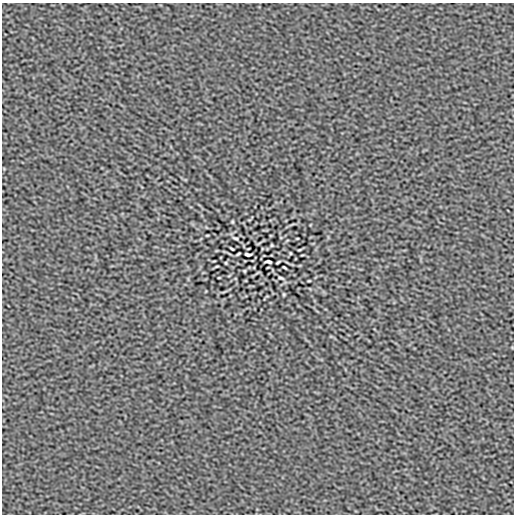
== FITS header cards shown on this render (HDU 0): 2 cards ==
NAXIS1  =                  512
NAXIS2  =                  512

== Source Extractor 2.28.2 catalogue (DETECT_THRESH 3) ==
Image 512 x 512 px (HDU 0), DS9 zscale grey, 1 PNG px = 1 image px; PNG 516 x 516 px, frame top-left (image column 1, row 512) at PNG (2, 3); no overlay
Background -7.44e-09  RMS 8.1e-07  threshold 2.43e-06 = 3 sigma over >= 5 px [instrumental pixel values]
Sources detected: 20; all 20 listed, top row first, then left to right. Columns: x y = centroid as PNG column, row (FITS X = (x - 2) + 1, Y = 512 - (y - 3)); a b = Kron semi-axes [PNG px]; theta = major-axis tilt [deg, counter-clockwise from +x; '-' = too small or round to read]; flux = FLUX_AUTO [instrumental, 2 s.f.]
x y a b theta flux
232 222 3 2 - 5.5e-05
207 235 3 2 - 4.1e-05
235 238 5 3 - 8.5e-05
297 238 3 2 - 3.8e-05
272 245 3 2 - 4.7e-05
232 249 4 2 - 5.9e-05
299 250 5 2 - 5.2e-05
290 253 3 2 - 4.9e-05
238 254 4 2 - 6.2e-05
248 254 6 3 -6 9.8e-05
268 262 6 3 -6 9.8e-05
278 262 4 2 - 6.2e-05
226 263 3 2 - 4.9e-05
217 266 5 2 - 5.2e-05
284 267 4 2 - 5.9e-05
244 271 3 2 - 4.8e-05
219 278 3 2 - 3.9e-05
281 278 5 3 - 8.5e-05
309 281 3 2 - 4.1e-05
284 294 3 2 - 5.5e-05